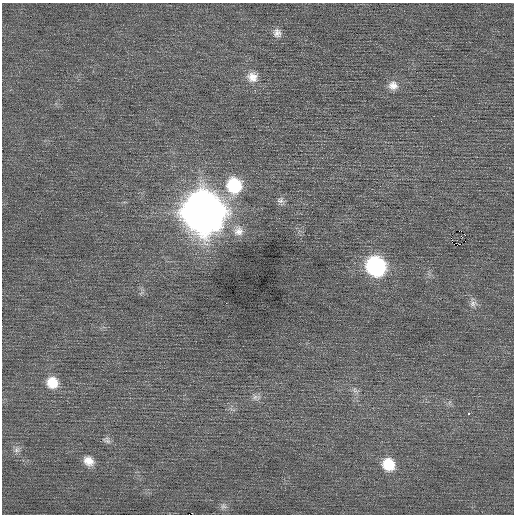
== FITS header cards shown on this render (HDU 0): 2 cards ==
NAXIS1  =                  512 / Axis length
NAXIS2  =                  512 / Axis length

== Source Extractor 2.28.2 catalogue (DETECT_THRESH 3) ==
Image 512 x 512 px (HDU 0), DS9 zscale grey, 1 PNG px = 1 image px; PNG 516 x 516 px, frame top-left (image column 1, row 512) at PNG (2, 3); no overlay
Background 0.0631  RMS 0.71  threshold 2.12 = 3 sigma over >= 5 px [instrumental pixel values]
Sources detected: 20; all 20 listed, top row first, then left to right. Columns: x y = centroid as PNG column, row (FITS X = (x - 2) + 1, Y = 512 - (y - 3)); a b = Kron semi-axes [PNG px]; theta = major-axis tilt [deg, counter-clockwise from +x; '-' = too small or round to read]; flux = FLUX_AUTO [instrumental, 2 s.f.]
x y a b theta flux
277 33 12 11 - 320
252 77 14 13 - 530
393 85 13 12 - 430
234 185 16 15 - 2500
280 200 10 8 -9 200
203 212 19 17 -57 130000
238 231 14 13 - 500
465 235 3 2 - 65
376 266 15 14 - 7100
226 303 2 2 - 160
473 303 13 9 -84 270
52 383 13 12 - 950
355 390 11 7 -46 200
256 397 14 7 -1 230
469 413 3 3 - 240
107 440 12 8 -28 190
17 450 9 8 - 190
88 461 13 10 -37 500
388 464 15 13 -50 1300
223 506 9 7 8 170